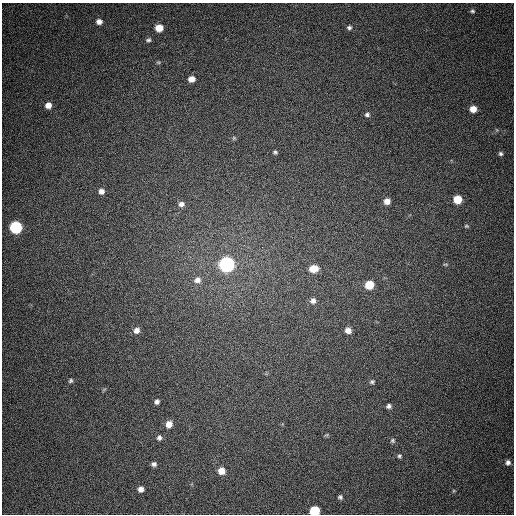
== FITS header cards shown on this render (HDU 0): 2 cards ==
NAXIS1  =                  512
NAXIS2  =                  512

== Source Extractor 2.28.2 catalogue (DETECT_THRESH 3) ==
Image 512 x 512 px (HDU 0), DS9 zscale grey, 1 PNG px = 1 image px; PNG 516 x 516 px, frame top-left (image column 1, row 512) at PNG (2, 3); no overlay
Background 392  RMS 9.8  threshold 29.5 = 3 sigma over >= 5 px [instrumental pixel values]
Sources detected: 44; all 44 listed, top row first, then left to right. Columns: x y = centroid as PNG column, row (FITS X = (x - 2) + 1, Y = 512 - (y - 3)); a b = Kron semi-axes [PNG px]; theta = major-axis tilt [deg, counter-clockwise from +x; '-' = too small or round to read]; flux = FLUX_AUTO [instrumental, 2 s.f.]
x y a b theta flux
472 11 5 4 - 1000
99 22 6 5 - 3600
159 28 6 6 - 10000
349 28 7 6 - 1700
148 40 6 5 - 1400
158 62 5 5 - 840
191 79 6 5 - 5300
48 105 6 6 - 4900
473 109 6 6 - 7300
367 114 7 6 - 1700
497 130 6 3 -71 660
234 138 6 5 - 980
275 152 5 5 - 1200
500 154 5 5 - 1300
101 191 6 6 - 3500
457 199 6 6 - 15000
387 201 6 6 - 4900
181 204 8 7 - 3200
466 226 6 5 - 950
16 227 7 7 - 85000
227 264 7 7 - 230000
445 264 7 3 0 820
314 269 9 7 10 9800
197 280 9 8 - 3900
369 285 7 6 - 17000
313 301 8 7 - 3000
136 330 6 6 - 3500
348 330 6 6 - 4500
71 381 6 4 46 1200
372 382 7 6 - 1400
157 402 5 4 - 1900
389 406 6 5 - 1900
169 424 7 6 - 5500
326 435 6 5 - 940
159 438 6 6 - 2000
393 440 6 6 - 1300
399 456 5 5 - 1200
508 462 7 6 - 2600
154 464 6 5 - 1900
221 471 6 6 - 7200
141 489 5 5 - 3500
454 491 5 4 - 710
340 497 6 6 - 1500
315 511 6 6 - 34000
At the frame edge (FLAGS 8, measured only in part): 1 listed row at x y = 315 511